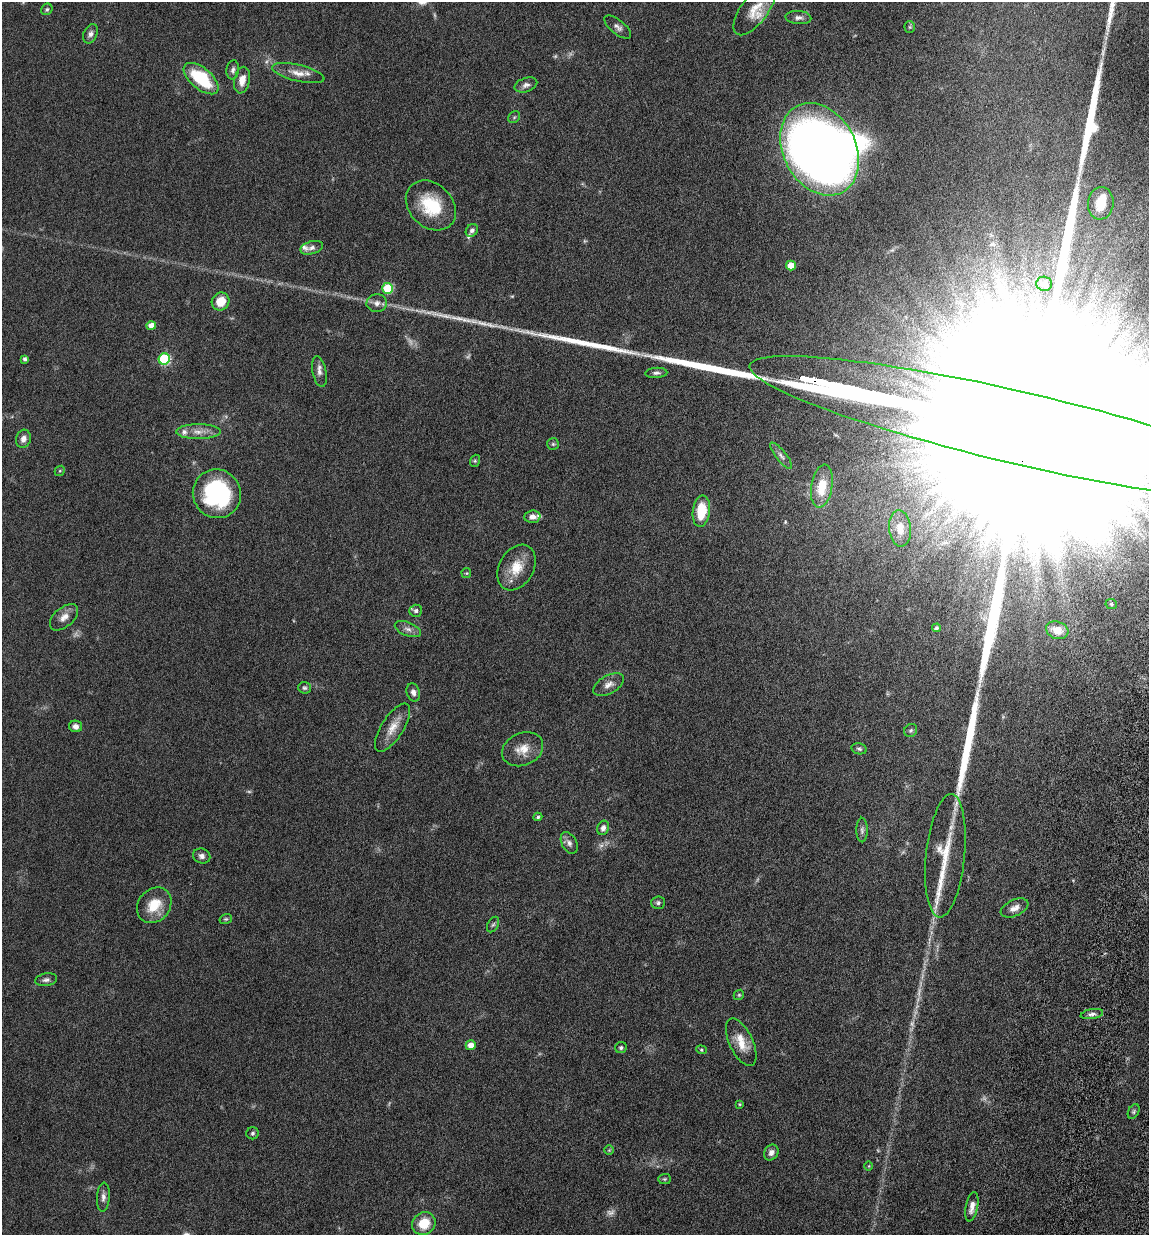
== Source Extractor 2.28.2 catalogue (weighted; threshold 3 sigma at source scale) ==
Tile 6 of 4 x 4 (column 2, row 2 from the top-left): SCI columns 1487-2633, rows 2562-3794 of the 5155 x 5142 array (HDU 1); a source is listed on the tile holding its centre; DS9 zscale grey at full resolution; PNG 1151 x 1237 px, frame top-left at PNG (2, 2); each listed source drawn as its Kron ellipse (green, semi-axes under 4 px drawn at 4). Shown black and unused: <1% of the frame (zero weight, under 10 of 20 exposures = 8% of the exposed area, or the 3 px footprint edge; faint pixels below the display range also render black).
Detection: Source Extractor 2.28.2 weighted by HDU 2 'WHT'; one run over the whole footprint, this tile lists its part. Background 0.0613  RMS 0.0029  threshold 0.0117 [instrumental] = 3 sigma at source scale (4.09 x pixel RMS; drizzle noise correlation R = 1.36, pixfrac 0.8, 0.05/0.05 arcsec/px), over >= 5 px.
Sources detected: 102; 8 too faint to see at this stretch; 3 inside a brighter object's white glare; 3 long thin detections or spike segments (spike, bleed or trail) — neither listed nor drawn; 5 inside a brighter listed object's ellipse — not listed separately; the other 83 listed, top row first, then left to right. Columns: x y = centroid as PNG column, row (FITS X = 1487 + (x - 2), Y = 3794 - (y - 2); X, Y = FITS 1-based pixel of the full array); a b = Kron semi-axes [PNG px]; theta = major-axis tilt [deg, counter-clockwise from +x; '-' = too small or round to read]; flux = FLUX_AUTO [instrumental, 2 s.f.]
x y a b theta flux
47 9 6 5 - 0.5
755 9 31 13 53 4.8
798 18 13 6 -4 1.2
618 27 16 7 -39 1.2
910 27 5 5 - 0.38
90 34 10 7 66 1.1
233 70 9 6 80 0.83
298 73 27 8 -13 3
201 79 21 10 -40 15
242 80 13 7 78 2.8
526 85 12 7 18 1.1
514 117 6 5 - 0.41
820 149 49 36 -62 270
1101 203 16 13 83 4.9
431 205 28 21 -45 11
472 230 7 5 46 0.75
312 248 11 6 17 1.1
791 266 5 5 - 4.2
1044 284 8 7 - 0.77
388 288 5 5 - 13
221 301 9 8 - 4
377 303 10 9 - 1.4
151 326 5 4 - 2.1
25 359 4 3 - 0.71
164 359 6 5 - 25
319 372 15 7 -79 1.4
656 373 11 5 4 0.74
1022 429 279 36 -13 270000
198 432 22 7 0 2.6
23 439 9 7 73 1.4
553 444 6 6 - 0.43
781 456 16 5 -51 1.1
475 461 6 5 - 0.34
60 471 5 4 - 0.31
822 486 22 10 81 6.2
217 494 25 24 - 29
701 511 16 8 83 7.6
532 517 8 6 5 1.6
900 528 18 11 -86 3.5
516 567 24 17 60 5.8
466 573 5 5 - 0.28
1111 604 6 5 - 0.47
416 611 6 6 - 0.7
64 617 17 9 41 2.2
936 628 4 4 - 0.53
408 629 14 6 -22 1.3
1057 630 11 8 -18 2.8
609 685 17 9 29 1.9
304 688 6 6 - 0.49
413 692 9 6 -73 1.1
75 726 6 6 - 1.3
392 728 28 11 57 3.6
911 730 7 6 - 0.56
523 749 21 16 23 4
859 749 8 5 -12 0.53
538 817 4 4 - 0.41
603 828 7 6 - 1.1
862 830 12 6 -90 0.78
569 843 11 7 -62 1.1
202 856 9 7 -22 1
945 856 62 19 84 11
658 903 7 6 - 0.59
154 905 19 16 50 6.2
1015 908 15 8 24 1.7
226 919 6 4 19 0.37
493 925 8 5 61 0.52
46 980 11 6 11 0.87
739 995 5 4 - 0.32
1092 1014 11 5 10 0.91
741 1042 25 11 -64 4.4
471 1045 5 5 - 2.2
621 1047 6 5 - 0.59
701 1050 5 4 - 0.33
740 1104 4 3 - 0.27
1134 1111 8 5 62 0.51
252 1133 6 6 - 0.52
609 1150 5 5 - 0.33
771 1152 8 7 - 1.3
869 1166 5 3 - 0.21
664 1179 6 5 - 0.4
103 1197 14 6 87 1.3
972 1207 15 6 79 1.8
424 1223 12 10 40 5.7
Overlapping masked pixels (flux is a lower limit): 1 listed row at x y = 1022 429
Isophote crosses this tile's border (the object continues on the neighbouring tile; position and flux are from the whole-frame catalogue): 1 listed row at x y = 1022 429